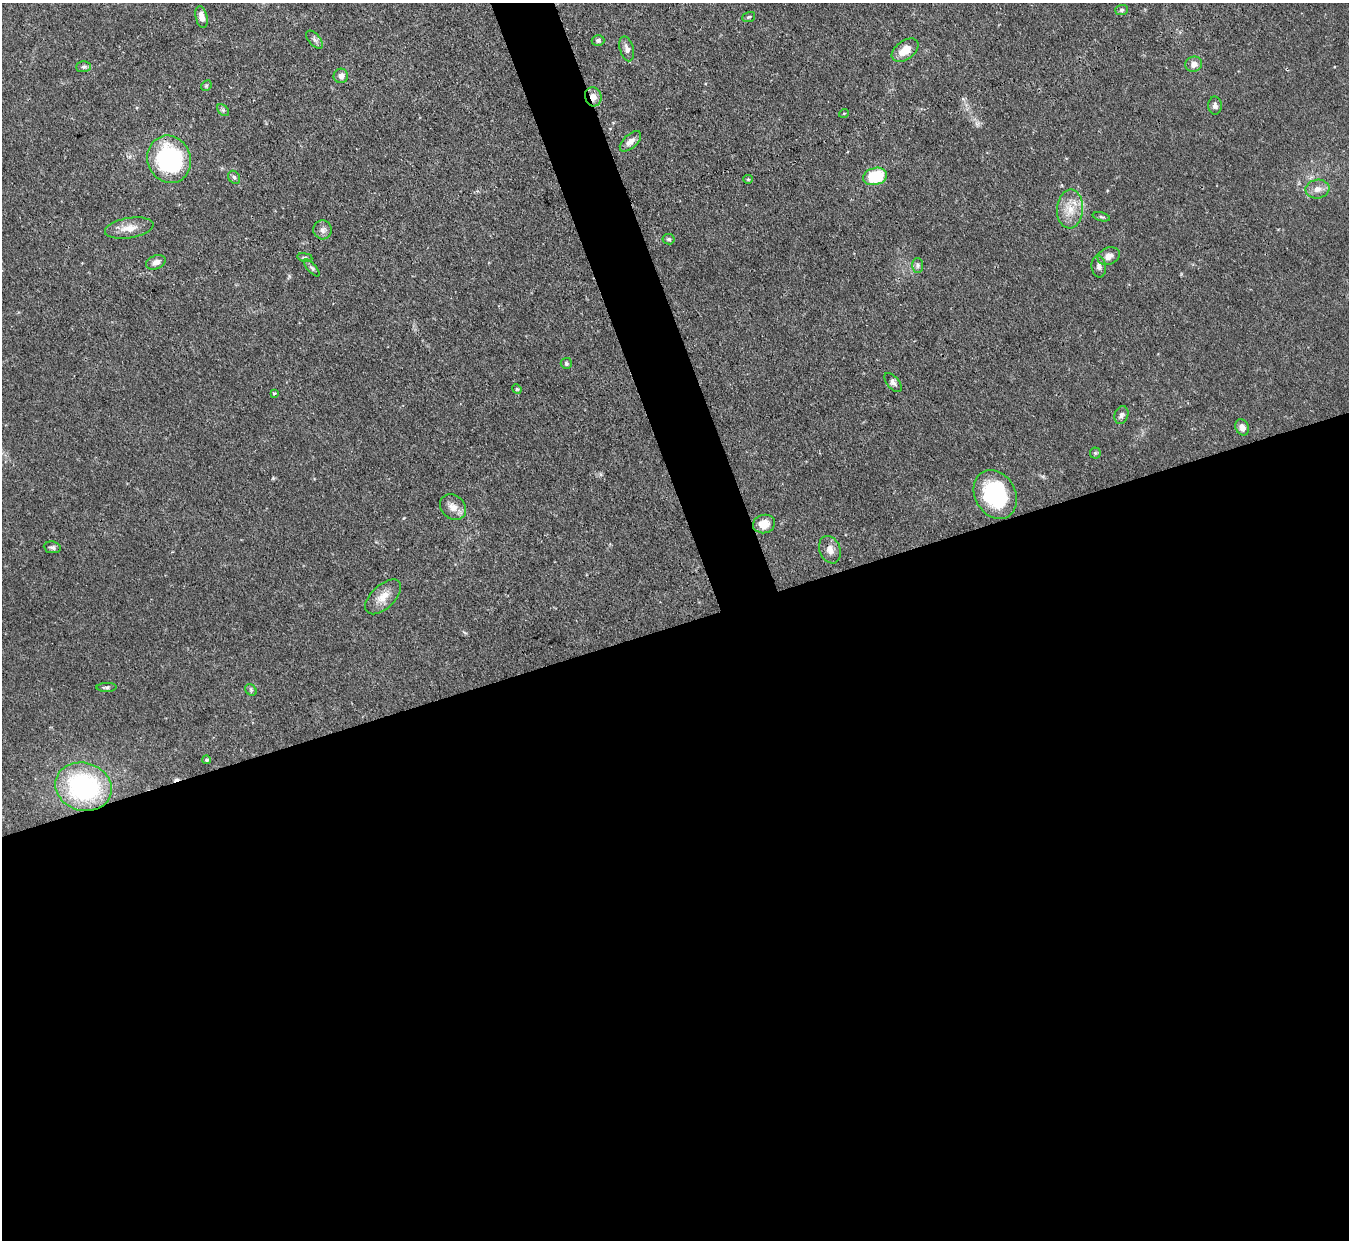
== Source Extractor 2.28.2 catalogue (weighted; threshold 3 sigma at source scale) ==
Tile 15 of 4 x 4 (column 3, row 4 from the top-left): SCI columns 2697-4043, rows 147-1384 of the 5393 x 5373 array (HDU 1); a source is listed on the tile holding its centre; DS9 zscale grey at full resolution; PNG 1351 x 1242 px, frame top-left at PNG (2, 3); each listed source drawn as its Kron ellipse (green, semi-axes under 4 px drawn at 4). Shown black and unused: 52% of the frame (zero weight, under 3 of 4 exposures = <1% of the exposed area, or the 3 px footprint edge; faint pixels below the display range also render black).
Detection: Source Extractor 2.28.2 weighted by HDU 2 'WHT'; one run over the whole footprint, this tile lists its part. Background 0.0909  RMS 0.0046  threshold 0.0206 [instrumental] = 3 sigma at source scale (4.5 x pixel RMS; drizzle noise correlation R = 1.50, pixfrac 1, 0.05/0.05 arcsec/px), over >= 5 px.
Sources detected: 50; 1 cosmic-ray / hot-pixel residue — neither listed nor drawn; the other 49 listed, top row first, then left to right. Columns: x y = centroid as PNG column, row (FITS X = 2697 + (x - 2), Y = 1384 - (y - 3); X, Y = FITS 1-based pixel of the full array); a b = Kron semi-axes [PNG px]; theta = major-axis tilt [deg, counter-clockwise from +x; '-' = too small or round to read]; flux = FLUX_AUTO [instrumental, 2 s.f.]
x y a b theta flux
1121 10 6 5 - 0.95
201 17 11 5 -76 3.3
749 17 7 5 19 0.7
314 40 11 5 -49 1.5
598 40 6 5 - 1.1
627 49 13 7 -75 2.5
905 50 15 9 37 6.9
1194 64 8 7 - 2.9
84 67 7 5 2 1.1
341 76 7 7 - 2.4
206 86 6 4 45 0.67
593 97 9 8 - 3.6
1215 106 9 6 -90 1.7
223 110 7 4 -45 0.88
844 113 5 3 - 0.39
630 141 13 7 43 2.9
169 159 24 21 -68 63
875 176 12 8 14 21
234 177 7 5 -55 0.99
748 179 4 4 - 0.59
1317 189 12 9 9 3.5
1070 209 19 13 86 8.2
1101 217 9 3 -13 0.76
129 228 24 10 10 5.8
323 230 9 9 - 2.2
669 239 6 5 - 0.95
1109 256 11 8 22 3.1
305 257 7 4 -8 0.72
156 262 10 6 22 2.6
918 265 7 5 -89 1.2
1099 266 11 7 -83 2
312 268 10 4 -49 1
566 363 5 5 - 1.1
893 382 11 6 -51 1.8
517 389 5 4 - 0.63
274 393 4 3 - 0.5
1121 415 9 6 72 1.7
1242 427 8 6 -67 2.6
1095 453 5 5 - 0.69
995 494 26 20 -60 39
453 507 14 11 -43 4.3
764 524 11 9 14 6.7
52 547 8 6 -9 1.2
830 550 14 10 -67 3.5
383 597 22 11 44 6.2
106 687 10 4 1 0.97
251 690 6 5 - 0.88
207 760 4 4 - 1
83 787 28 24 -17 65
Overlapping masked pixels (flux is a lower limit): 1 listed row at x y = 593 97